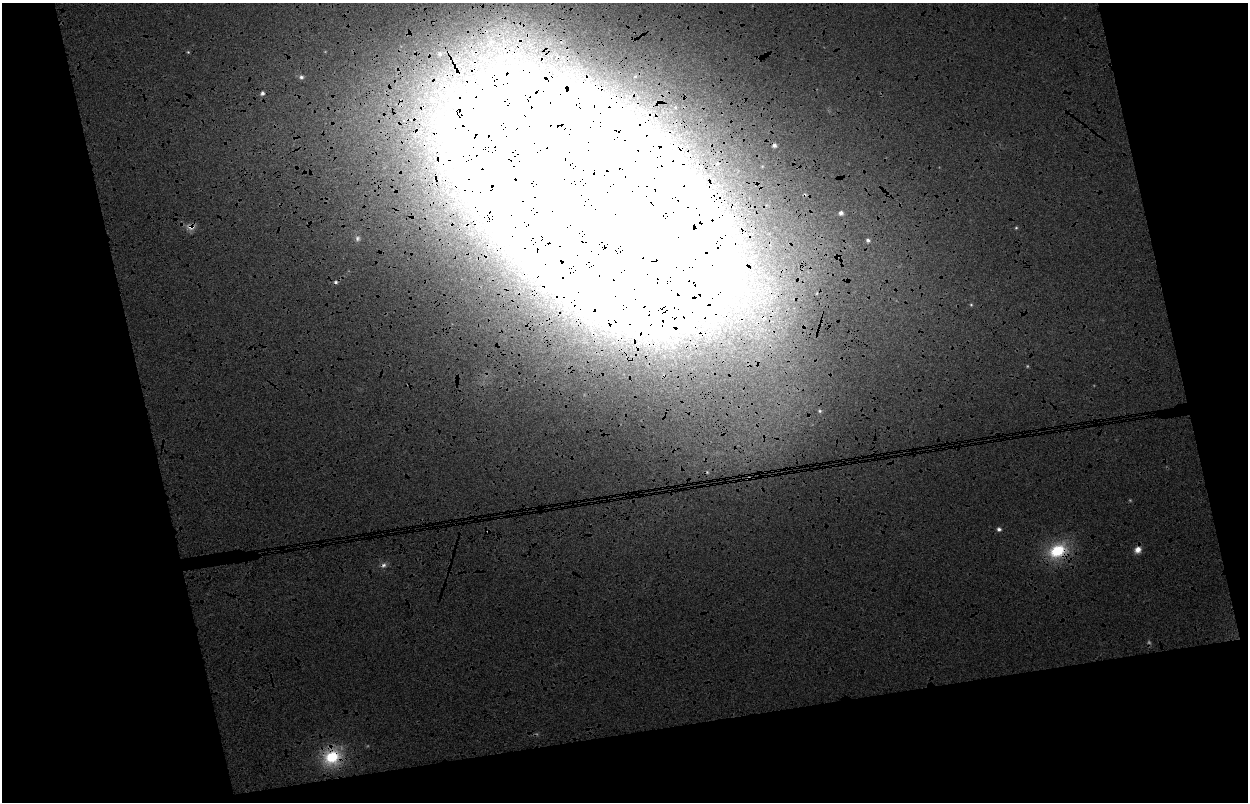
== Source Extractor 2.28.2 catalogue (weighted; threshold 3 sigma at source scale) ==
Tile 3 of 2 x 2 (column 1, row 2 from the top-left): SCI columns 38-1283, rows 22-821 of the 2567 x 1638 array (HDU 1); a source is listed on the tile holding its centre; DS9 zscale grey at full resolution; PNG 1250 x 804 px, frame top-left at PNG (2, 3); no overlay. Shown black and unused: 27% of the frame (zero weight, under 4 of 8 exposures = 4% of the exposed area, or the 3 px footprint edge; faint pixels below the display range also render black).
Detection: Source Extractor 2.28.2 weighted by HDU 2 'WHT'; one run over the whole footprint, this tile lists its part. Background 0.0247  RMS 0.057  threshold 0.232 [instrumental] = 3 sigma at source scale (4.09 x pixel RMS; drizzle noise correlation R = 1.36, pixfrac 0.8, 0.0396/0.0396 arcsec/px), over >= 5 px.
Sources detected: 8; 1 cosmic-ray / hot-pixel residue — not listed; the other 7 listed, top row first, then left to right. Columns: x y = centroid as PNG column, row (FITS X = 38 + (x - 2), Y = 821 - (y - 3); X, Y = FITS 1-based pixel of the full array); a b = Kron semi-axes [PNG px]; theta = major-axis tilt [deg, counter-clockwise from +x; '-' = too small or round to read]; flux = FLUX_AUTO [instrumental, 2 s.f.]
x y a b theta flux
262 93 5 4 - 1.8
601 210 150 73 -40 16000
841 213 4 4 - 2.5
999 529 5 4 - 1.8
1138 549 7 6 - 4.6
1057 551 15 11 26 27
332 757 14 12 13 28
Overlapping masked pixels (flux is a lower limit): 2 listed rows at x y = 601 210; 332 757